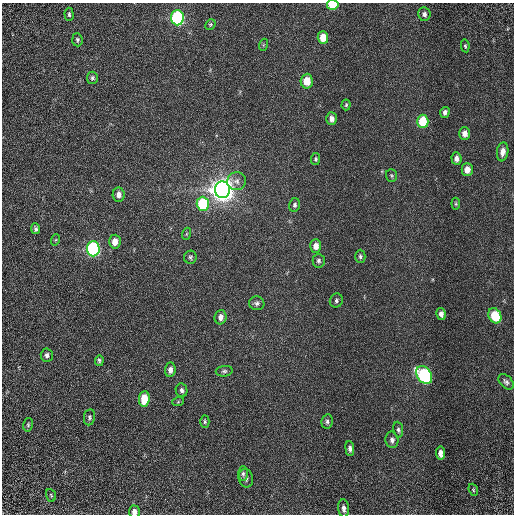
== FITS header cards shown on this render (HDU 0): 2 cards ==
NAXIS1  =                  512 / Required FITS header
NAXIS2  =                  512 / Required FITS header

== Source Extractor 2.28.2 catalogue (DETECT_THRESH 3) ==
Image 512 x 512 px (HDU 0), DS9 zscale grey, 1 PNG px = 1 image px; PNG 516 x 516 px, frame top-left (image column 1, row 512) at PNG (2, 3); each listed source drawn as its Kron ellipse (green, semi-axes under 4 px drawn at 4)
Background 1.44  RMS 0.65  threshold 1.96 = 3 sigma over >= 5 px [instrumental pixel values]
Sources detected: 64; all 64 listed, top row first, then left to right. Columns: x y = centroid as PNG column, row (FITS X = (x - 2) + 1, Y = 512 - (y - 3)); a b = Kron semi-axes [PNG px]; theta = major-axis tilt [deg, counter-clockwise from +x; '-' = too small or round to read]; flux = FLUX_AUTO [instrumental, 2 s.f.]
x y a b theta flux
333 5 6 5 - 2100
69 14 7 4 -87 90
424 14 7 6 - 150
177 18 7 6 - 8000
210 24 5 4 - 62
323 37 6 5 - 650
77 40 6 5 - 90
263 45 6 4 71 47
465 46 6 4 -80 64
92 78 6 5 - 95
307 81 7 6 - 700
346 105 5 4 - 67
445 112 5 4 - 160
332 119 6 5 - 210
423 121 7 5 -89 1600
465 133 6 5 - 260
503 152 9 5 82 290
316 159 6 4 83 71
456 159 6 5 - 210
467 170 6 5 - 380
392 175 6 5 - 72
236 181 9 9 - 210
222 190 8 7 - 55000
119 195 7 6 - 260
203 204 7 6 - 3100
456 204 6 4 -84 54
295 205 7 5 77 100
36 229 5 4 - 110
186 234 6 4 70 47
55 240 6 3 70 47
115 242 7 5 86 410
316 246 7 5 88 360
93 249 7 6 - 9300
360 256 6 5 - 99
190 257 6 6 - 94
319 261 7 6 - 110
336 300 7 6 - 100
257 303 7 7 - 130
441 314 6 5 - 190
495 316 8 6 -63 1700
221 317 7 6 - 240
47 355 7 6 - 140
99 361 5 4 - 82
170 370 7 5 85 240
224 371 8 5 6 100
424 375 10 7 -55 7000
506 382 9 6 -46 140
182 390 7 6 - 140
144 399 8 5 84 1100
178 402 6 4 19 50
89 417 8 5 80 97
205 421 6 4 -88 79
327 421 7 5 80 130
28 425 7 5 77 70
398 430 8 5 -82 110
392 440 8 6 -78 160
350 448 7 4 -84 160
440 453 6 4 -82 260
243 474 7 5 90 96
246 478 9 7 -78 160
473 490 6 4 -69 61
51 495 6 5 - 71
344 508 9 5 -83 190
134 512 6 5 - 240
At the frame edge (FLAGS 8, measured only in part): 2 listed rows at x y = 333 5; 134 512